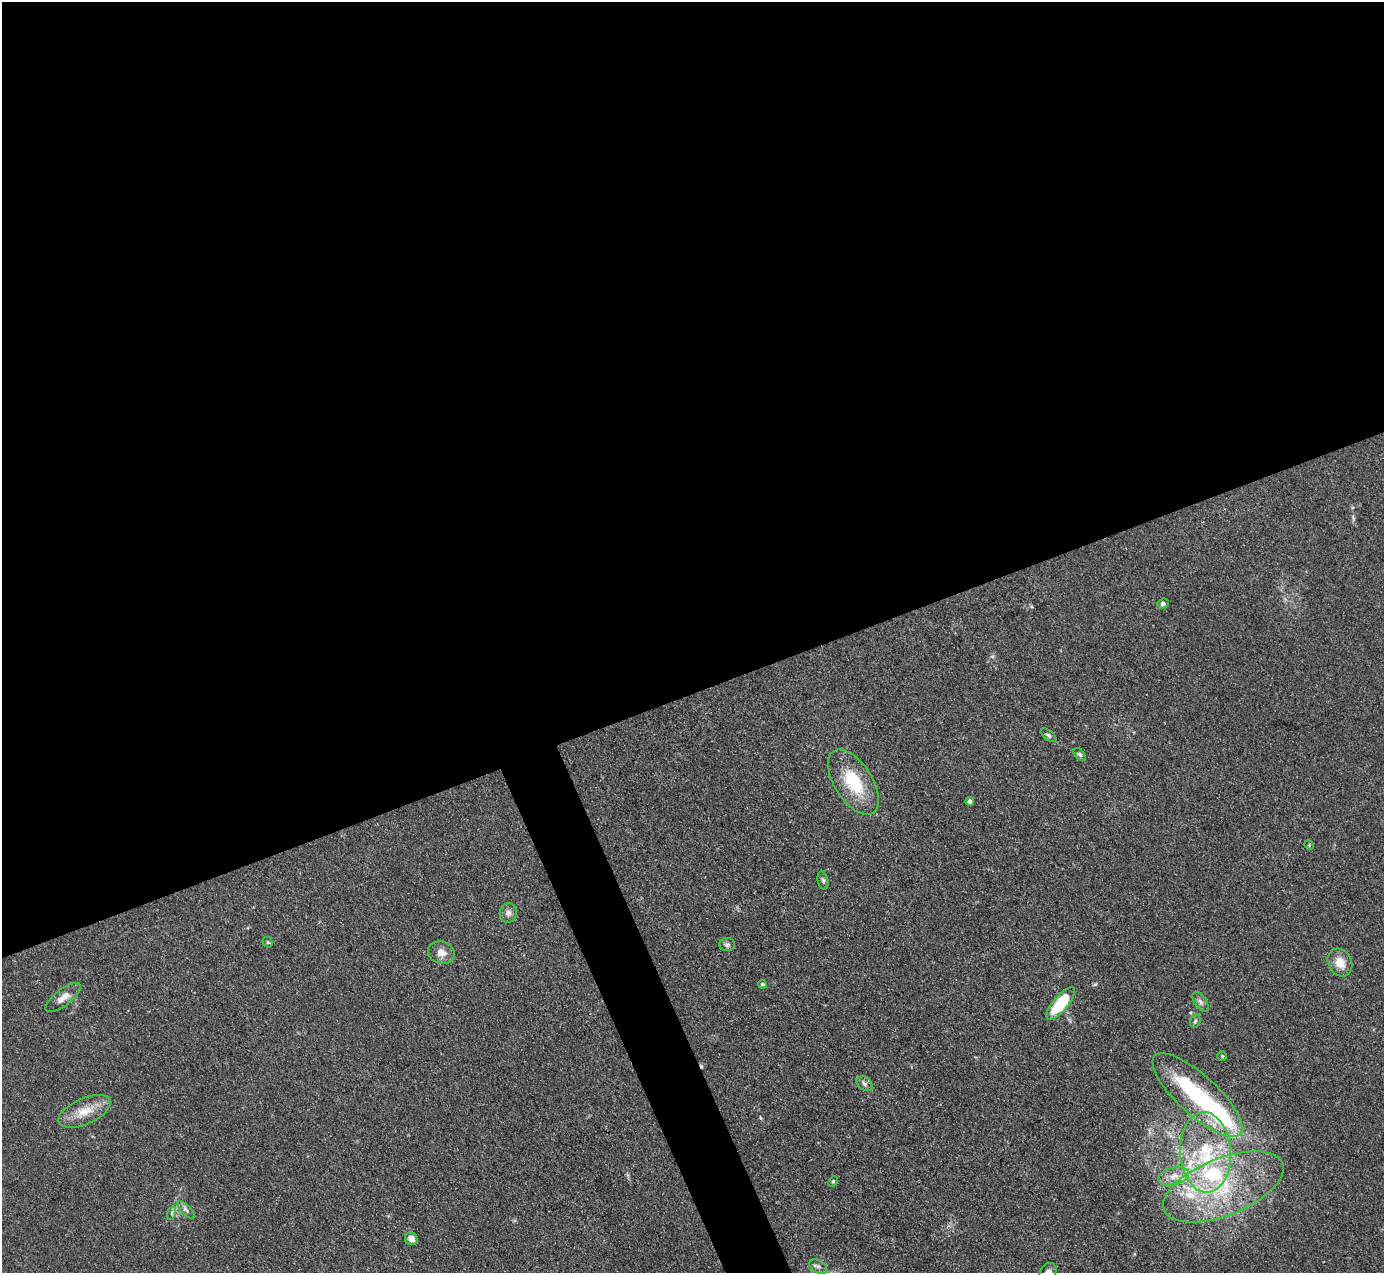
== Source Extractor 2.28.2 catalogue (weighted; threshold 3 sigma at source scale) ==
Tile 2 of 4 x 4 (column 2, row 1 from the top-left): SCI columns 1384-2765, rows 4097-5367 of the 5531 x 5521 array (HDU 1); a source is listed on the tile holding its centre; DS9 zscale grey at full resolution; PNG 1386 x 1275 px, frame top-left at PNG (2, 2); each listed source drawn as its Kron ellipse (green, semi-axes under 4 px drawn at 4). Shown black and unused: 56% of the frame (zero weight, under 3 of 4 exposures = <1% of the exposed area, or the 3 px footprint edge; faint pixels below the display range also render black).
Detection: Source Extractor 2.28.2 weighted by HDU 2 'WHT'; one run over the whole footprint, this tile lists its part. Background 0.106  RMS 0.0066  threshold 0.0298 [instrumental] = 3 sigma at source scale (4.5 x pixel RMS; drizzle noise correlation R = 1.50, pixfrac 1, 0.05/0.05 arcsec/px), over >= 5 px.
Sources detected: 37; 3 inside a brighter object's white glare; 1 cosmic-ray / hot-pixel residue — neither listed nor drawn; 3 inside a brighter listed object's ellipse — not listed separately; the other 30 listed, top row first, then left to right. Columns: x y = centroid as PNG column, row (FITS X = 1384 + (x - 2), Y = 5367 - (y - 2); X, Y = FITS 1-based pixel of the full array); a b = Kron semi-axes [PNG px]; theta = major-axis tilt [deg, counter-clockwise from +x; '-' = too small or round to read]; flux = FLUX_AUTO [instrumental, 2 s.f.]
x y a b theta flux
1163 604 6 5 - 1.6
1048 735 9 5 -37 1.5
1080 754 8 4 -45 1.4
853 782 37 19 -57 34
970 801 4 4 - 4.3
1309 845 5 4 - 0.76
823 880 9 5 -76 1.6
508 913 10 8 74 3
268 942 6 4 -43 0.93
727 945 8 6 1 1.8
441 953 13 11 -22 6
1340 962 14 11 -60 9.1
762 984 4 3 - 1
63 998 21 8 38 6.5
1200 1002 11 6 -56 2.5
1061 1003 20 7 50 33
1195 1021 7 5 74 1.3
1222 1056 4 4 - 0.78
864 1084 9 6 -38 2.3
1197 1095 58 20 -42 75
84 1111 28 13 24 14
1205 1152 40 25 -87 59
1174 1176 16 8 14 7.6
833 1181 5 3 - 0.86
1223 1187 64 28 22 78
186 1210 11 4 -45 2.1
172 1213 7 4 72 1.4
411 1239 7 6 - 5
818 1266 10 6 -31 2.2
1048 1272 10 7 52 3.8
Isophote crosses this tile's border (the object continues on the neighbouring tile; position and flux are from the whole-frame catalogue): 1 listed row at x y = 1048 1272